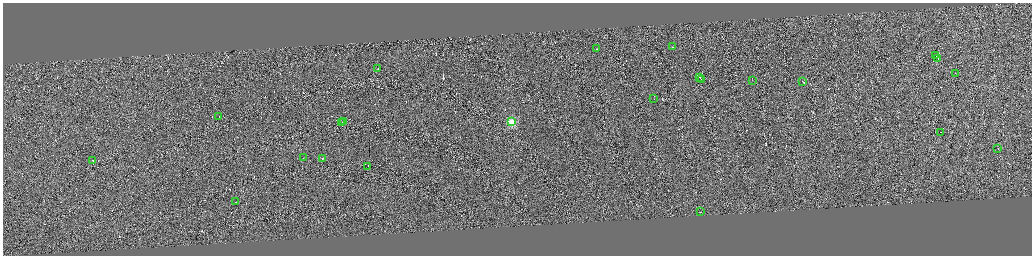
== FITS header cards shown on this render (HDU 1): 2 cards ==
NAXIS1  =                 4117
NAXIS2  =                 1015

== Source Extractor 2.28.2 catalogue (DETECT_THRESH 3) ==
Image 4117 x 1015 px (HDU 1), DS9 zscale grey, zoomed out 1/4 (1 PNG px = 4 x 4 image px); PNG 1034 x 258 px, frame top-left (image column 1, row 1013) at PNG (3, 3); each listed source drawn as its Kron ellipse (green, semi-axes under 4 px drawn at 4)
Background 0.0539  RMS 2.9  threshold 8.65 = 3 sigma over >= 5 px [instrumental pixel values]
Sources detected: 570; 547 cannot appear on this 1/4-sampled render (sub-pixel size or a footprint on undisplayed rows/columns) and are neither listed nor drawn; the other 23 listed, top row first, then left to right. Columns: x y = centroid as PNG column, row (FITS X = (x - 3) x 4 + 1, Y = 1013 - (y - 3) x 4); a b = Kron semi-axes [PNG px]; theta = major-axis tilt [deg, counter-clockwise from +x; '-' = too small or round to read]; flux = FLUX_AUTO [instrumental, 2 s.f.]
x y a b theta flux
673 47 3 1 - 9100
597 49 2 1 - 14000
936 56 3 1 - 20000
938 59 2 1 - 8500
378 69 2 1 - 5900
956 73 2 1 - 5000
700 77 3 1 - 16000
702 80 3 1 - 20000
753 81 2 1 - 5700
803 82 4 1 - 15000
654 99 2 1 - 7300
219 117 2 1 - 6800
344 122 2 1 - 6900
512 122 2 2 - 100000
342 123 2 1 - 5800
941 132 3 1 - 9400
998 149 2 1 - 4300
304 158 2 1 - 7400
323 159 2 1 - 18000
93 160 2 1 - 7200
368 166 2 1 - 4900
236 202 2 1 - 5900
701 212 2 1 - 7300
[547 sub-pixel or undisplayed-footprint detections neither listed nor drawn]